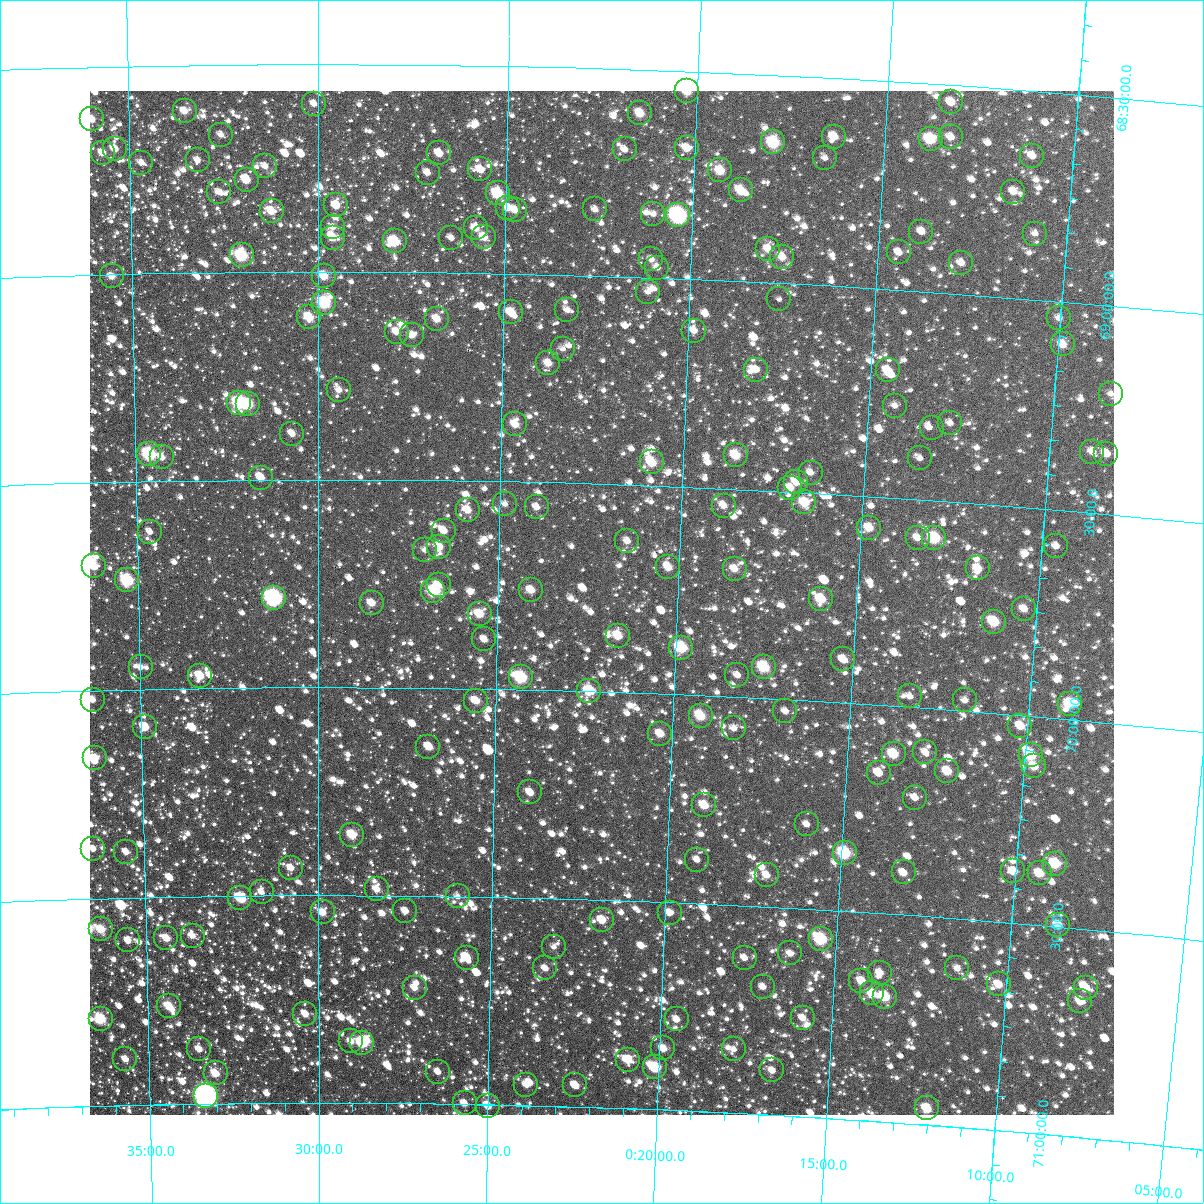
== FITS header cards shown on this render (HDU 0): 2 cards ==
NAXIS1  =                 1024
NAXIS2  =                 1024

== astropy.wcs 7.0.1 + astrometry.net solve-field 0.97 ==
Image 1024 x 1024 px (HDU 0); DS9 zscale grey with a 90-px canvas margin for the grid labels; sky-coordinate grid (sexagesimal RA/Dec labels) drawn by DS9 from the SOLVED WCS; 212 Tycho-2 reference stars matched to detected sources circled (green)
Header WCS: RA---TAN-SIP/DEC--TAN-SIP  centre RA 00:22:06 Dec +69:47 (5.53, +69.79 deg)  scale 8.66 arcsec/px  FOV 147.8' x 147.9'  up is +178 deg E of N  parity flipped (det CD > 0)
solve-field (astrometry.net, Tycho-2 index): VERIFIED the header's WCS against the Tycho-2 star catalogue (verified at 6 index scales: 5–212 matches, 0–1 conflicts across passes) and refined it, rather than solving blind
Solved WCS: RA---TAN-SIP/DEC--TAN-SIP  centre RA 00:22:06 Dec +69:47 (5.53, +69.79 deg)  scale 8.67 arcsec/px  FOV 147.9' x 147.9'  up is +178 deg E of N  parity flipped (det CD > 0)
The solver's refit moves the header's centre by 0.29 arcsec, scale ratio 1.001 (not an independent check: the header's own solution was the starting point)
Tycho-2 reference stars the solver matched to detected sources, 212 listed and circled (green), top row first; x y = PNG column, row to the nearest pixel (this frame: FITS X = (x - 90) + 1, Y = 1024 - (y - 91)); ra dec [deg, ICRS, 3 dp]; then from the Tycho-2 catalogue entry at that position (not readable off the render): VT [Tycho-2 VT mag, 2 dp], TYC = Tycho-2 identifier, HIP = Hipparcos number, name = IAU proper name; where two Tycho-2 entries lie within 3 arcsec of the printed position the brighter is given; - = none
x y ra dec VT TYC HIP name
687 91 5.067 +68.549 10.16 4294-582-1 - -
951 102 3.329 +68.542 10.96 4294-718-1 - -
314 104 7.525 +68.595 11.37 4295-1390-1 - -
185 111 8.379 +68.611 10.76 4295-1567-1 - -
640 113 5.371 +68.606 10.47 4294-576-1 - -
92 119 8.993 +68.626 11.31 4295-1086-2 - -
221 135 8.140 +68.669 11.74 4295-1136-1 - -
834 137 4.088 +68.641 10.27 4294-695-1 - -
951 137 3.316 +68.625 11.00 4294-159-1 - -
931 139 3.448 +68.633 9.37 4294-113-1 - -
773 142 4.485 +68.662 8.97 4294-383-1 - -
687 148 5.054 +68.686 11.14 4294-87-1 - -
115 149 8.844 +68.698 10.72 4295-773-1 - -
625 149 5.467 +68.694 11.28 4294-115-1 - -
103 153 8.926 +68.707 10.72 4295-496-1 - -
439 153 6.694 +68.713 10.94 4295-1091-1 - -
1032 156 2.769 +68.656 11.35 4294-701-1 - -
825 158 4.138 +68.694 11.60 4294-781-1 - -
198 160 8.297 +68.729 11.41 4295-134-1 - -
141 163 8.671 +68.733 11.61 4295-988-1 - -
265 166 7.850 +68.745 11.47 4295-1286-1 - -
480 169 6.420 +68.750 10.67 4295-1661-1 - -
720 170 4.828 +68.736 10.01 4294-469-1 - -
428 173 6.770 +68.760 11.57 4295-694-1 - -
247 180 7.974 +68.777 10.13 4295-122-1 - -
741 190 4.687 +68.781 9.85 4294-515-1 1505 -
219 192 8.158 +68.807 11.61 4295-276-1 - -
1013 192 2.876 +68.745 11.24 4294-389-1 - -
498 193 6.300 +68.807 9.20 4295-1580-1 - -
336 205 7.375 +68.840 10.88 4295-627-1 - -
508 208 6.229 +68.842 11.42 4295-1657-1 - -
595 209 5.651 +68.840 11.34 4294-703-1 - -
515 210 6.184 +68.847 11.30 4295-1678-1 - -
272 211 7.809 +68.853 10.28 4295-440-1 - -
653 214 5.261 +68.847 11.71 4294-627-1 - -
678 215 5.093 +68.847 7.69 4294-599-1 1629 -
333 227 7.398 +68.892 11.54 4295-20-1 - -
476 228 6.443 +68.892 11.00 4295-1698-1 - -
921 232 3.469 +68.857 11.25 4294-750-1 - -
1035 234 2.714 +68.842 11.81 4294-355-1 - -
484 237 6.389 +68.913 10.50 4295-1644-1 - -
333 238 7.401 +68.918 10.88 4295-426-1 - -
451 238 6.607 +68.916 11.43 4295-230-1 - -
395 241 6.987 +68.926 9.33 4295-238-1 2211 -
768 249 4.484 +68.919 10.66 4294-687-1 - -
899 252 3.611 +68.910 11.56 4294-281-1 - -
242 255 8.011 +68.959 8.78 4295-571-1 2524 -
782 257 4.389 +68.937 10.40 4294-277-1 - -
651 259 5.264 +68.955 11.88 4294-608-1 - -
961 263 3.189 +68.925 11.18 4294-147-1 - -
657 268 5.223 +68.975 11.66 4294-561-1 - -
112 276 8.882 +69.005 10.87 4295-461-1 - -
324 276 7.460 +69.010 10.14 4295-385-1 - -
648 292 5.278 +69.034 11.83 4294-173-1 - -
779 299 4.395 +69.038 12.25 4294-25-1 - -
324 303 7.456 +69.075 8.93 4295-555-1 - -
567 310 5.818 +69.084 11.62 4294-233-1 - -
511 312 6.197 +69.093 10.51 4295-1590-1 - -
309 317 7.557 +69.109 10.12 4295-319-1 - -
1059 318 2.507 +69.040 11.69 4294-91-1 - -
437 319 6.697 +69.111 10.46 4295-249-1 - -
694 331 4.958 +69.123 11.07 4294-549-1 - -
397 332 6.967 +69.144 11.02 4295-49-1 - -
412 335 6.866 +69.152 11.23 4295-563-1 - -
1063 344 2.469 +69.103 10.65 4294-623-1 - -
563 349 5.842 +69.178 12.04 4294-529-1 - -
548 363 5.939 +69.214 10.90 4294-631-1 - -
756 370 4.528 +69.211 11.81 4294-7-1 - -
888 370 3.637 +69.195 10.36 4294-357-1 - -
339 390 7.357 +69.284 11.72 4295-167-1 - -
1111 394 2.117 +69.211 12.51 4294-161-1 - -
239 403 8.040 +69.314 8.56 4295-285-1 - -
248 404 7.977 +69.318 9.27 4295-305-1 - -
895 406 3.574 +69.278 12.15 4294-11-1 - -
950 423 3.190 +69.311 11.74 4294-375-1 - -
515 424 6.152 +69.362 10.58 4295-1687-1 - -
932 428 3.311 +69.328 13.31 4294-455-1 1068 -
292 434 7.674 +69.390 11.45 4299-1852-1 - -
1092 452 2.207 +69.354 11.32 4294-530-1 - -
149 454 8.656 +69.435 8.52 4299-1894-1 2718 -
1106 454 2.110 +69.355 11.07 4294-395-1 - -
736 455 4.640 +69.418 9.78 4298-1522-1 - -
162 457 8.568 +69.443 11.25 4299-1832-1 - -
920 458 3.379 +69.401 11.75 4298-1532-1 - -
652 462 5.211 +69.444 9.89 4298-1490-1 - -
811 473 4.121 +69.451 11.41 4298-1531-1 - -
261 478 7.892 +69.494 10.82 4299-400-1 - -
796 482 4.213 +69.476 10.74 4298-1474-1 - -
790 488 4.253 +69.490 11.15 4298-1534-1 - -
804 502 4.151 +69.524 9.85 4298-1489-1 - -
505 504 6.212 +69.554 11.98 4299-462-1 - -
724 506 4.705 +69.541 11.06 4298-1478-1 - -
537 507 5.993 +69.560 11.10 4298-483-1 - -
468 510 6.467 +69.570 10.54 4299-848-1 - -
869 528 3.696 +69.576 10.36 4298-1510-1 - -
444 531 6.631 +69.621 10.93 4299-1655-1 - -
150 532 8.663 +69.621 11.53 4299-338-1 - -
918 538 3.359 +69.593 11.38 4298-1448-1 - -
934 538 3.242 +69.590 9.00 4298-1527-1 - -
627 541 5.361 +69.635 11.06 4298-77-1 - -
1056 546 2.401 +69.587 12.46 4298-1506-1 - -
439 547 6.660 +69.659 10.57 4299-482-1 - -
425 550 6.761 +69.668 12.13 4299-680-1 - -
94 566 9.057 +69.700 10.45 4299-1258-1 - -
668 567 5.070 +69.695 10.44 4298-243-1 - -
978 568 2.927 +69.656 10.53 4298-1111-1 - -
735 569 4.610 +69.692 10.93 4298-801-1 - -
127 580 8.827 +69.737 8.67 4299-1248-1 2770 -
439 585 6.662 +69.752 10.78 4299-1394-1 - -
531 590 6.019 +69.760 10.38 4299-1652-1 - -
433 591 6.699 +69.767 8.97 4299-794-1 - -
274 598 7.804 +69.785 7.43 4299-1280-1 2453 -
821 599 3.999 +69.754 9.98 4298-137-1 - -
372 603 7.128 +69.796 10.62 4299-696-1 - -
1024 609 2.587 +69.744 11.02 4298-1295-1 - -
480 614 6.372 +69.820 10.09 4299-592-1 - -
994 622 2.788 +69.781 9.50 4298-1393-1 - -
618 636 5.401 +69.864 10.10 4298-1329-1 - -
484 639 6.338 +69.881 11.15 4299-640-1 - -
681 648 4.958 +69.887 9.14 4298-229-1 1584 -
843 659 3.820 +69.896 10.78 4298-173-1 - -
141 667 8.747 +69.947 11.64 4299-842-1 - -
764 667 4.374 +69.924 9.18 4298-605-1 - -
737 675 4.557 +69.947 11.33 4298-409-1 - -
200 676 8.330 +69.970 10.27 4299-1617-1 - -
521 677 6.075 +69.970 8.73 4299-456-1 - -
589 691 5.592 +69.999 9.36 4298-1033-1 - -
910 696 3.338 +69.974 12.36 4298-121-1 - -
93 700 9.088 +70.022 11.69 4299-222-1 - -
965 700 2.952 +69.974 11.75 4298-889-1 - -
476 701 6.387 +70.029 10.63 4299-276-1 - -
1070 704 2.216 +69.964 9.93 4298-521-1 - -
785 711 4.207 +70.027 12.10 4298-73-1 - -
701 716 4.801 +70.049 9.60 4298-915-1 1540 -
1020 726 2.547 +70.026 10.56 4298-557-1 - -
145 727 8.725 +70.091 10.03 4299-124-1 - -
734 728 4.562 +70.076 11.56 4298-787-1 - -
660 734 5.083 +70.096 10.44 4298-231-1 - -
428 747 6.720 +70.142 10.69 4299-1728-1 2120 -
925 752 3.205 +70.105 11.82 4298-1415-1 - -
894 754 3.426 +70.115 9.76 4298-157-1 - -
1031 755 2.458 +70.094 9.47 4298-1177-1 - -
95 758 9.080 +70.163 11.11 4299-232-1 - -
1034 766 2.426 +70.120 10.47 4298-131-1 - -
947 771 3.037 +70.148 10.24 4298-1167-1 - -
879 773 3.523 +70.163 10.52 4298-875-1 - -
530 792 5.990 +70.247 11.04 4298-1005-1 - -
915 798 3.254 +70.216 11.37 4298-621-1 - -
704 805 4.748 +70.263 10.08 4298-403-1 - -
807 824 4.013 +70.297 11.83 4298-1179-1 - -
352 835 7.258 +70.354 9.86 4299-780-1 - -
93 849 9.114 +70.381 11.85 4299-924-1 - -
126 852 8.878 +70.391 10.90 4299-1404-1 - -
845 853 3.730 +70.361 8.88 4298-955-1 - -
697 860 4.783 +70.395 12.10 4298-1203-1 - -
1055 864 2.220 +70.349 9.49 4298-1095-1 - -
291 868 7.697 +70.434 11.56 4299-1452-1 - -
1013 871 2.515 +70.375 10.79 4298-961-1 - -
904 872 3.298 +70.398 11.37 4298-613-1 - -
1040 873 2.326 +70.375 10.14 4298-1145-1 - -
767 875 4.279 +70.424 11.00 4298-873-1 - -
377 889 7.081 +70.485 11.02 4299-1112-1 - -
262 892 7.909 +70.492 11.94 4299-1718-1 - -
458 896 6.495 +70.501 12.07 4299-334-1 - -
240 898 8.065 +70.505 9.86 4299-1434-1 - -
405 911 6.872 +70.537 11.43 4299-1480-1 - -
323 912 7.468 +70.542 10.54 4299-1749-1 - -
670 913 4.964 +70.526 11.40 4298-1436-1 - -
602 920 5.450 +70.549 10.64 4298-1172-1 - -
1058 925 2.162 +70.495 10.50 4298-1103-1 - -
101 929 9.073 +70.575 10.48 4299-1398-1 - -
193 936 8.412 +70.596 11.20 4299-1618-1 - -
166 938 8.601 +70.600 10.69 4299-1612-1 - -
821 939 3.862 +70.571 8.92 4298-190-1 - -
128 940 8.879 +70.604 11.80 4299-1468-1 - -
554 947 5.793 +70.617 11.79 4298-378-1 - -
790 953 4.079 +70.610 11.64 4298-2-1 - -
467 958 6.420 +70.648 10.78 4299-1388-1 - -
745 958 4.407 +70.625 11.47 4298-1092-1 - -
545 968 5.851 +70.669 11.30 4298-248-1 - -
957 968 2.863 +70.619 11.55 4298-158-1 - -
880 973 3.421 +70.642 11.14 4298-60-1 - -
861 981 3.551 +70.665 10.78 4298-72-1 - -
999 984 2.555 +70.650 10.48 4298-836-1 - -
763 987 4.264 +70.693 11.58 4298-558-1 - -
415 988 6.800 +70.722 11.43 4299-1778-1 - -
1086 988 1.923 +70.641 10.68 4298-784-1 - -
872 993 3.465 +70.694 10.18 4298-466-1 - -
885 997 3.373 +70.699 9.59 4298-748-1 - -
1080 1001 1.953 +70.673 10.38 4298-62-1 - -
169 1006 8.595 +70.763 10.10 4299-639-1 - -
305 1014 7.596 +70.786 11.27 4299-219-1 - -
803 1018 3.962 +70.763 11.82 4298-142-1 - -
101 1019 9.091 +70.790 9.32 4299-1321-1 - -
677 1019 4.880 +70.781 11.18 4298-64-1 - -
351 1041 7.262 +70.852 11.13 4299-921-1 - -
362 1043 7.178 +70.855 9.93 4299-1021-1 - -
663 1048 4.971 +70.853 10.78 4298-806-1 - -
199 1049 8.377 +70.868 11.30 4299-791-1 - -
734 1049 4.453 +70.847 12.19 4298-640-1 - -
125 1059 8.919 +70.889 11.00 4299-295-1 - -
628 1060 5.226 +70.883 10.40 4298-882-1 - -
655 1067 5.024 +70.899 9.45 4298-798-1 1606 -
772 1070 4.164 +70.893 11.40 4298-588-1 - -
438 1072 6.621 +70.923 11.61 4299-775-1 - -
216 1073 8.256 +70.927 10.30 4299-1071-1 - -
526 1085 5.970 +70.950 11.44 4298-638-1 - -
575 1085 5.607 +70.948 10.69 4298-370-1 - -
206 1096 8.330 +70.982 6.40 4299-769-1 2628 -
465 1103 6.421 +70.998 11.13 4299-739-1 - -
488 1106 6.248 +71.003 10.56 4299-279-1 - -
927 1108 3.007 +70.960 9.92 4298-1268-1 - -